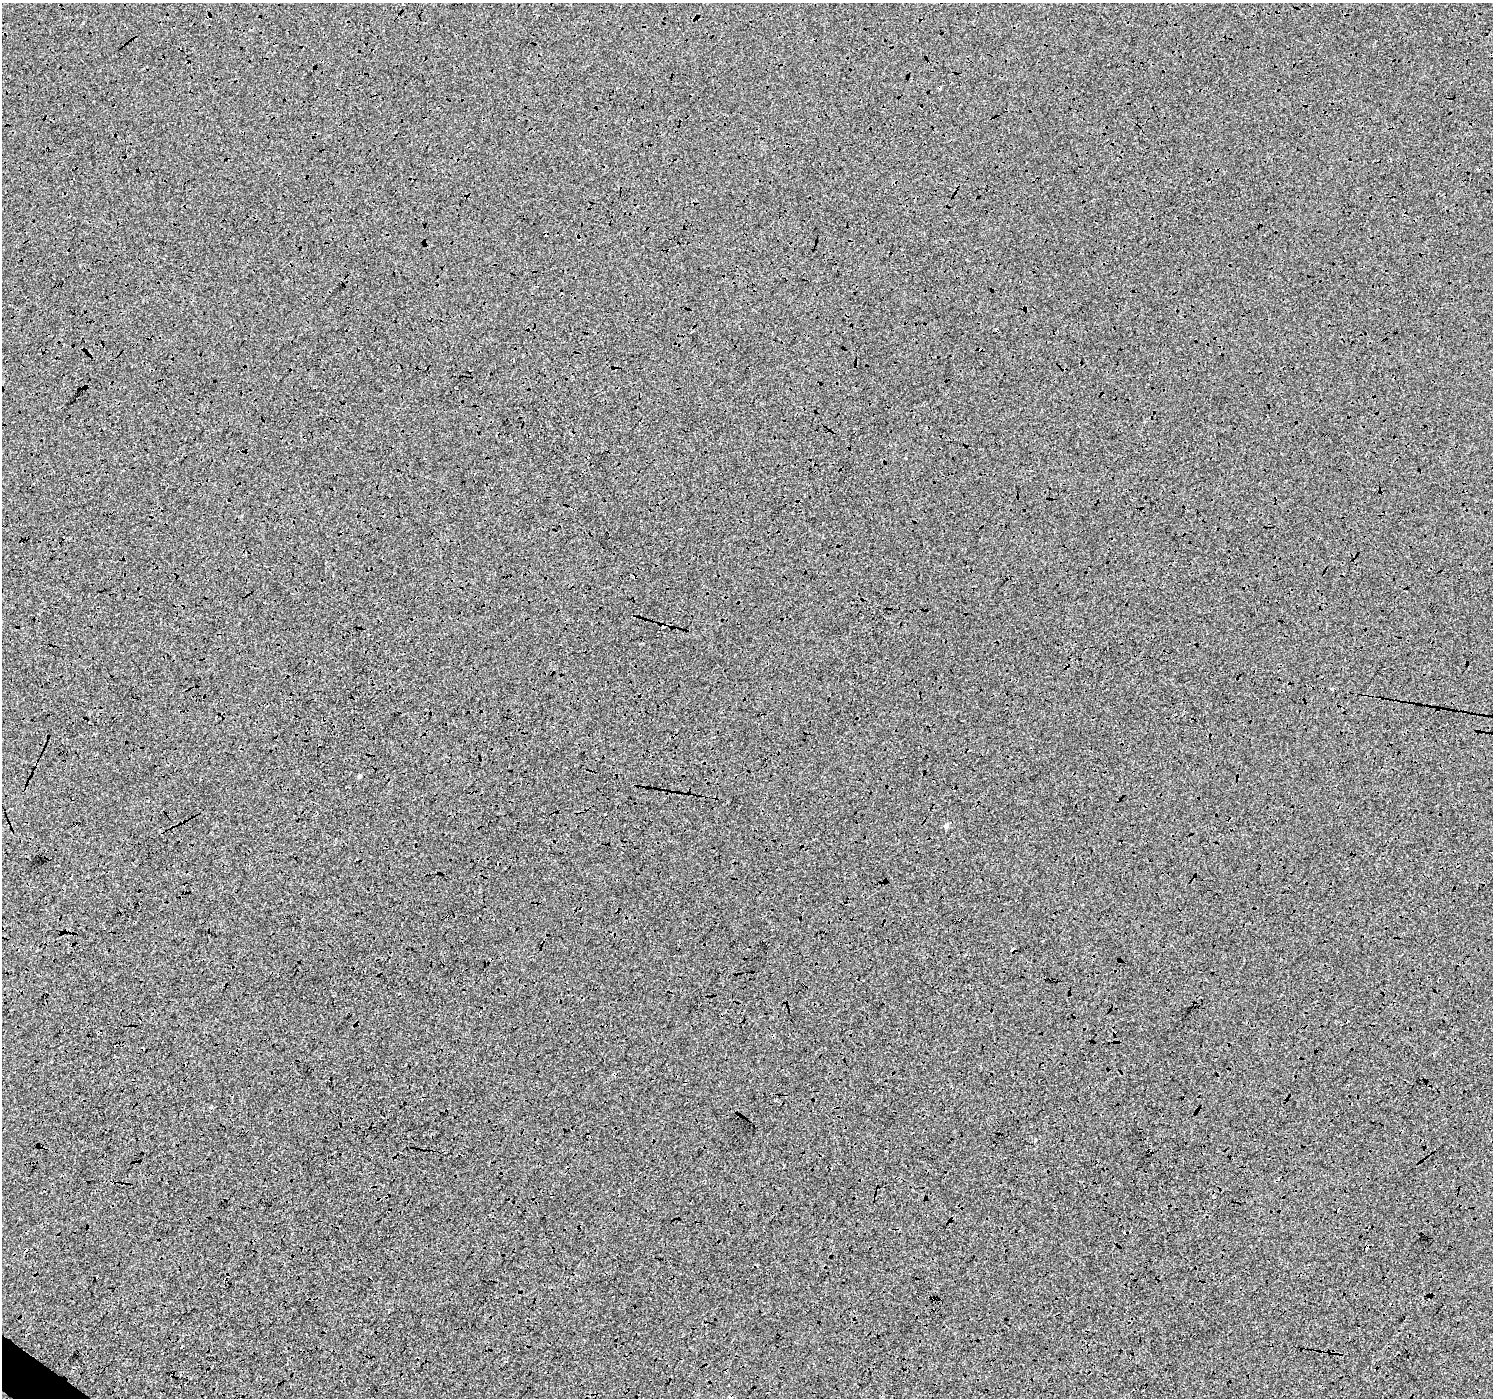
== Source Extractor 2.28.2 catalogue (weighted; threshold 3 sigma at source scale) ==
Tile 7 of 4 x 4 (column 3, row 2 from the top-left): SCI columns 2984-4474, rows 2972-4367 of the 5973 x 6010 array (HDU 1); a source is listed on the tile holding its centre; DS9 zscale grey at full resolution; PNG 1495 x 1400 px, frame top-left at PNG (2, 3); no overlay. Shown black and unused: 1% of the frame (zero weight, under 3 of 4 exposures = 2% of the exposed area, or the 3 px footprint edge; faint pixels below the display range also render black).
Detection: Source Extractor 2.28.2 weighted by HDU 2 'WHT'; one run over the whole footprint, this tile lists its part. Background -0.00333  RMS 0.0066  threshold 0.0298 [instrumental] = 3 sigma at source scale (4.5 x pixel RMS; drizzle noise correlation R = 1.50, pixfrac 1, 0.0396/0.0396 arcsec/px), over >= 5 px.
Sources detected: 10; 5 cosmic-ray / hot-pixel residue — not listed; the other 5 listed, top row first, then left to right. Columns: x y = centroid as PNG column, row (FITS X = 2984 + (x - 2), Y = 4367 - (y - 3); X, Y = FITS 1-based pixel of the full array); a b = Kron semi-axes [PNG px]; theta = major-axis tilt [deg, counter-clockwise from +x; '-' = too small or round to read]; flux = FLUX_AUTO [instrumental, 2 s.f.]
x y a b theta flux
1332 689 4 3 - 5
360 776 5 4 - 1.2
946 826 5 4 - 2.7
1013 950 4 3 - 3.3
614 1074 4 4 - 1.8
Overlapping masked pixels (flux is a lower limit): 2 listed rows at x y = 1013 950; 614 1074